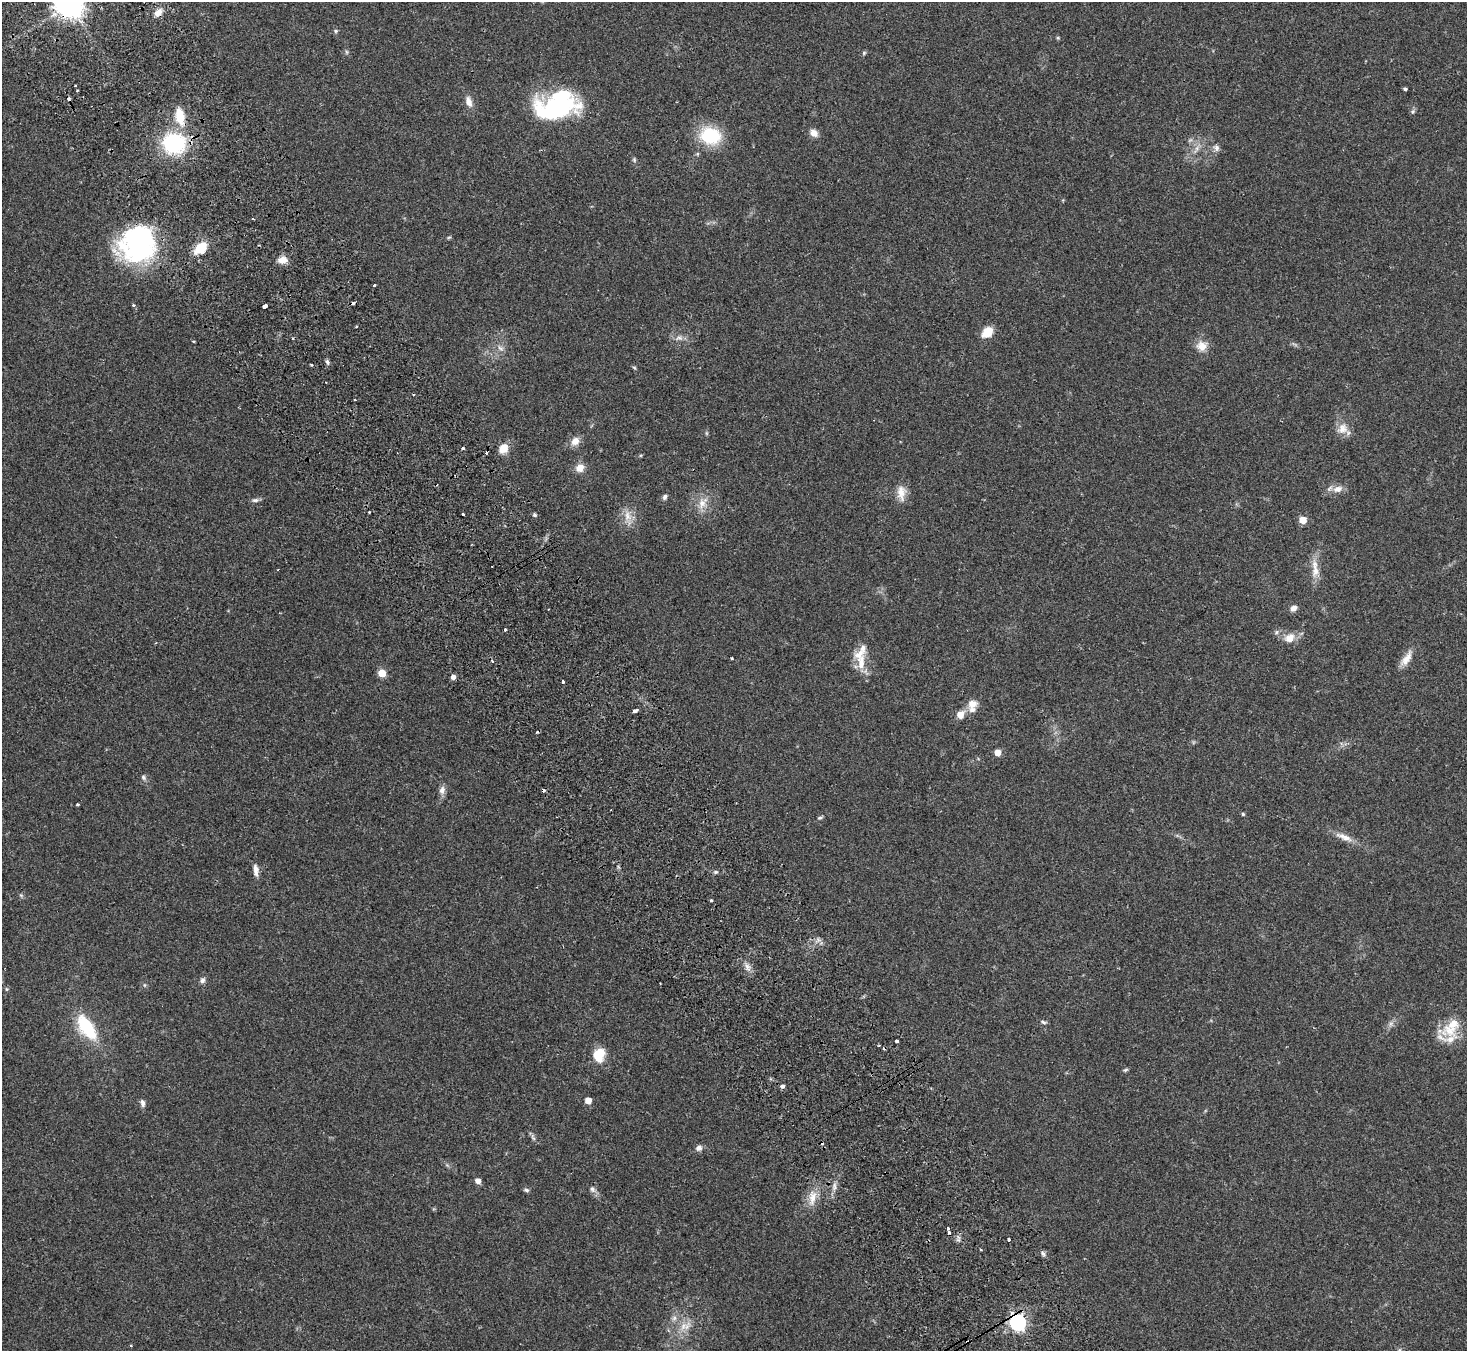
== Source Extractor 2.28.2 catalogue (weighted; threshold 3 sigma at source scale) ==
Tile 11 of 4 x 4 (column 3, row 3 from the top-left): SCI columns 2979-4443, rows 1546-2894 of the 5960 x 5922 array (HDU 1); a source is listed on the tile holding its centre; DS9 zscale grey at full resolution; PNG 1469 x 1353 px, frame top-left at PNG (2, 2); no overlay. Shown black and unused: <1% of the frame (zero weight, under 2 of 3 exposures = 3% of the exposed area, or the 3 px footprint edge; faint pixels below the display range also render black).
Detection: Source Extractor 2.28.2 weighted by HDU 2 'WHT'; one run over the whole footprint, this tile lists its part. Background 0.0842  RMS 0.0075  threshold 0.0337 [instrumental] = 3 sigma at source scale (4.5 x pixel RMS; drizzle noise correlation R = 1.50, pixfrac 1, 0.05/0.05 arcsec/px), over >= 5 px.
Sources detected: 126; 1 too faint to see at this stretch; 2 inside a brighter object's white glare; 14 cosmic-ray / hot-pixel residue — not listed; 6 inside a brighter listed object's ellipse — not listed separately; the other 103 listed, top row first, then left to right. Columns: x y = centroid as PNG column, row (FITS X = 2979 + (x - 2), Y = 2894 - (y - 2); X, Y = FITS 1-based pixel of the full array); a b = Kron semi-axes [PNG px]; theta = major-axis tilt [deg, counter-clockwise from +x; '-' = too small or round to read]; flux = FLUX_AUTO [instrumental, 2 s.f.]
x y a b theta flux
69 4 9 8 - 1100
158 12 11 8 43 5.3
336 31 5 5 - 1.1
1058 38 5 4 - 0.87
864 53 6 5 - 1.1
1405 89 4 3 - 3
77 90 3 3 - 1.2
469 102 14 8 -74 5.1
557 107 51 26 0 83
1412 112 6 6 - 1.5
180 116 23 11 -80 17
814 133 9 7 -42 5.2
710 136 19 15 -16 43
174 143 21 18 -5 69
1216 148 10 7 -70 2.8
634 160 7 5 -71 1.2
449 237 6 4 19 0.89
138 244 37 36 - 130
201 247 15 9 39 17
282 260 11 8 13 6.8
374 285 3 3 - 3
353 303 4 3 - 4
133 305 4 3 - 1.1
264 306 4 3 - 24
356 327 3 2 - 0.76
987 332 13 9 43 12
293 338 4 2 - 0.8
679 338 11 6 5 3.2
1202 346 15 13 0 8.1
500 348 11 6 -46 3
327 362 7 5 -61 1.8
311 365 3 3 - 1.5
634 367 6 3 -20 0.86
1342 429 16 14 66 8
706 433 6 4 -71 0.93
575 441 11 9 45 6.2
503 448 11 9 57 9
580 468 11 10 - 6
1337 489 14 9 14 5.8
901 493 22 11 -88 8.4
665 497 7 5 61 2
255 500 9 5 7 2.1
702 503 19 11 59 8.9
369 512 3 2 - 1.4
463 514 3 3 - 8.1
535 515 4 4 - 1.7
627 516 15 9 -78 7.5
1303 520 5 5 - 16
492 566 2 2 - 0.62
1315 571 20 10 87 9
1293 608 7 6 - 4.5
505 630 3 3 - 3.2
1276 632 6 5 - 1.5
1290 638 14 12 37 8
731 658 3 3 - 2.6
1406 659 23 9 56 7.7
861 662 29 10 87 12
382 673 5 5 - 19
453 677 4 4 - 3.6
563 682 3 3 - 2.3
972 704 14 11 15 6.6
635 711 4 3 - 9.8
960 714 9 8 - 7.2
997 752 5 5 - 11
143 777 7 6 - 1.8
442 790 12 8 80 3.7
78 804 3 3 - 0.98
1243 814 4 4 - 1.1
820 818 7 4 19 1.3
1344 837 27 7 -21 7.4
256 870 16 7 -86 4.3
716 872 6 4 -17 1.1
711 900 4 3 - 1.4
747 966 10 5 -63 3.3
202 980 8 6 49 2.3
144 985 6 3 71 0.91
6 989 6 4 -89 0.91
1043 1022 7 5 -19 1.5
1391 1024 7 4 89 1.7
1453 1024 35 16 34 19
87 1027 26 13 -56 41
897 1041 3 3 - 8.1
879 1046 3 2 - 0.77
599 1054 14 11 70 17
1125 1070 8 4 27 1.1
783 1086 4 4 - 3.1
588 1100 5 5 - 10
143 1103 10 6 -78 2.6
533 1138 10 4 -56 1.8
699 1148 9 7 32 2.7
478 1181 5 5 - 4.3
834 1187 9 4 -81 2.3
592 1189 8 6 -64 2.4
526 1190 7 5 6 1.5
813 1198 19 9 81 8.9
948 1228 3 3 - 3.6
1009 1239 3 3 - 1.6
1043 1253 7 5 -62 1.8
674 1318 7 6 - 2.4
1017 1322 7 6 - 240
686 1327 18 7 58 6.8
131 1346 3 3 - 0.95
1399 1350 7 4 89 1.4
Overlapping masked pixels (flux is a lower limit): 2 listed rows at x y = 69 4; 1017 1322
Isophote crosses this tile's border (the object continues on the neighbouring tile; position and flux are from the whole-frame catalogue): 2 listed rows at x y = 69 4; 1399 1350